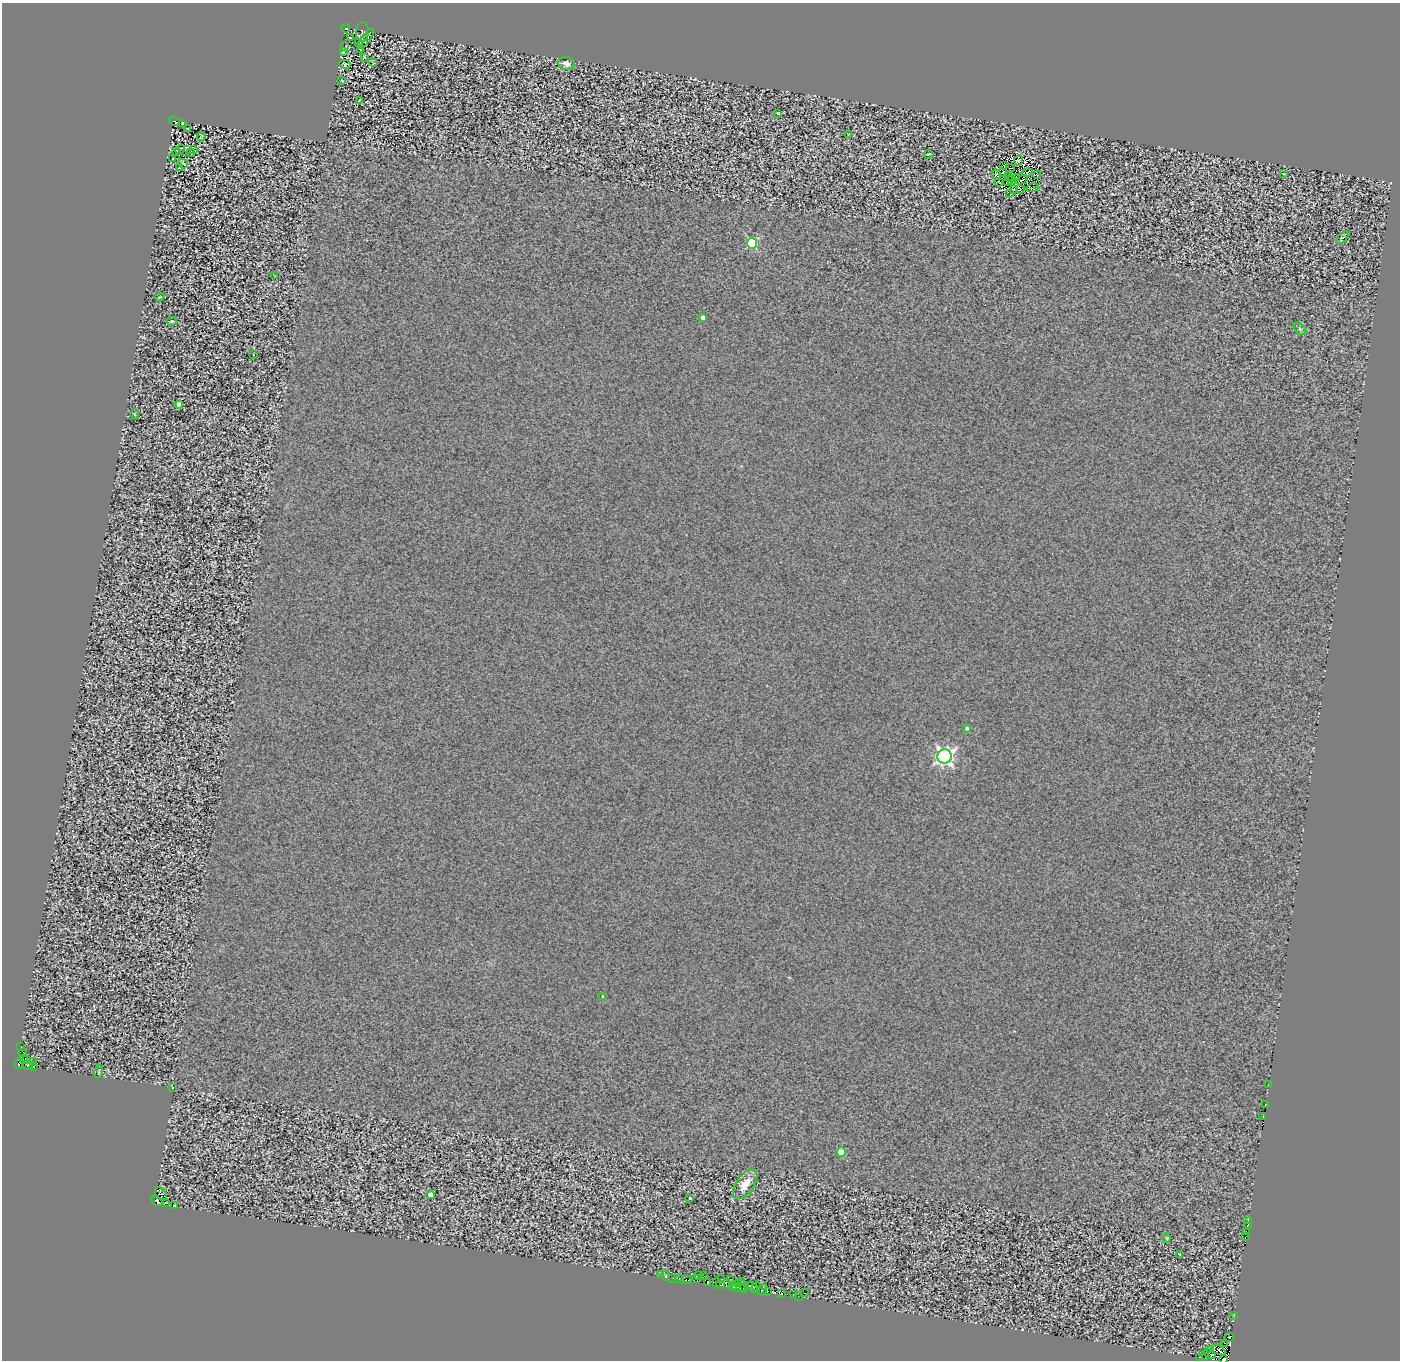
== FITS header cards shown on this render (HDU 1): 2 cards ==
NAXIS1  =                 1398
NAXIS2  =                 1358

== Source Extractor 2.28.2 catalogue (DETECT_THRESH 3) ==
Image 1398 x 1358 px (HDU 1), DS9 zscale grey, 1 PNG px = 1 image px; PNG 1402 x 1362 px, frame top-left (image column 1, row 1358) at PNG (2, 3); each listed source drawn as its Kron ellipse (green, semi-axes under 4 px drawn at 4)
Background 0.438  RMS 2.4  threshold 7.14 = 3 sigma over >= 5 px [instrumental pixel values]
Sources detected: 137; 15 with non-positive FLUX_AUTO (blend fragments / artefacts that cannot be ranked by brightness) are neither listed nor drawn; the other 122 listed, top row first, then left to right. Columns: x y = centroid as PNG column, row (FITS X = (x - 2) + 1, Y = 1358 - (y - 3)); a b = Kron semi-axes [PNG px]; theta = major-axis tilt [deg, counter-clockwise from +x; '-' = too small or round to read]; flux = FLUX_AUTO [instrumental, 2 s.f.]
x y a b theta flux
346 28 4 3 - 2500
362 32 10 6 87 180
350 38 4 2 - 120
366 39 12 3 53 240
359 42 3 2 - 130
345 47 4 2 - 110
361 50 3 2 - 100
343 52 3 2 - 190
365 57 3 3 - 440
373 62 4 2 - 89
345 64 6 4 -4 170
566 64 8 6 -17 920
342 81 4 2 - 110
359 100 3 2 - 110
778 113 3 3 - 460
174 121 5 2 - 210
183 123 3 2 - 150
188 128 3 2 - 130
849 134 3 2 - 90
201 136 4 2 - 130
180 150 5 2 - 190
194 150 3 2 - 140
176 152 4 2 - 150
191 152 4 3 - 200
928 154 5 2 - 150
173 159 3 2 - 150
1018 160 5 2 - 200
183 164 5 2 - 180
1004 166 2 2 - 160
180 167 3 2 - 120
1010 168 4 2 - 53
1002 172 3 2 - 86
1027 172 5 4 - 150
996 174 5 3 - 140
1284 174 3 2 - 100
1037 175 4 2 - 100
1008 176 3 2 - 170
1016 178 3 2 - 130
1008 180 6 2 48 130
1012 180 4 2 - 130
1022 180 6 2 29 200
999 182 4 2 - 18
1033 188 6 2 17 80
1014 189 3 2 - 120
1020 189 4 2 - 140
1010 193 4 2 - 190
1343 238 7 4 49 270
752 243 5 5 - 14000
274 276 2 2 - 85
160 297 4 3 - 140
703 317 4 4 - 940
172 321 5 4 - 200
1300 329 7 4 -44 280
253 355 3 2 - 170
179 404 4 4 - 1300
134 414 4 3 - 110
967 728 4 4 - 320
944 756 7 7 - 63000
602 996 3 2 - 98
21 1046 2 2 - 97
23 1053 4 2 - 270
23 1059 3 2 - 190
27 1060 3 2 - 420
33 1062 2 2 - 150
19 1064 5 3 - 2700
28 1065 5 3 - 1600
34 1066 3 2 - 1700
99 1072 6 2 77 160
1268 1084 2 2 - 100
172 1087 3 3 - 820
1265 1104 3 2 - 790
1263 1116 3 2 - 3600
841 1152 5 4 - 4900
745 1184 17 9 55 2700
161 1194 7 5 -52 5300
430 1195 4 4 - 1500
690 1198 3 3 - 290
157 1201 7 3 -25 2400
166 1203 3 2 - 180
175 1205 3 3 - 590
1248 1220 2 2 - 82
1247 1226 3 3 - 1800
1246 1232 3 2 - 3000
1245 1236 4 2 - 1300
1167 1238 5 3 - 150
1179 1254 3 2 - 92
661 1275 3 2 - 170
698 1275 2 2 - 310
666 1276 5 3 - 26
704 1276 3 2 - 150
673 1278 2 2 - 540
679 1279 4 3 - 2200
697 1279 5 3 - 3600
722 1279 2 2 - 140
730 1279 3 2 - 160
686 1280 5 3 - 130
742 1281 3 2 - 340
708 1282 3 2 - 3300
716 1283 4 2 - 1200
738 1283 3 2 - 390
720 1285 4 3 - 1500
733 1286 4 2 - 430
749 1286 4 2 - 900
756 1286 5 3 - 2200
739 1287 8 3 -14 280
753 1287 6 2 -51 980
743 1288 3 2 - 4500
763 1290 6 3 71 2400
767 1291 3 2 - 5700
804 1293 3 2 - 360
782 1294 3 3 - 2700
793 1295 3 2 - 510
798 1296 2 2 - 310
1234 1316 3 3 - 180
1229 1337 5 2 - 1200
1224 1343 3 2 - 540
1211 1350 3 2 - 1200
1218 1350 7 4 -30 1700
1210 1354 6 3 -23 1400
1205 1356 3 2 - 3100
1199 1357 2 2 - 750
1223 1359 4 2 - 2000
At the frame edge (FLAGS 8, measured only in part): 1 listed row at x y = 1223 1359
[15 non-positive-flux detections neither listed nor drawn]